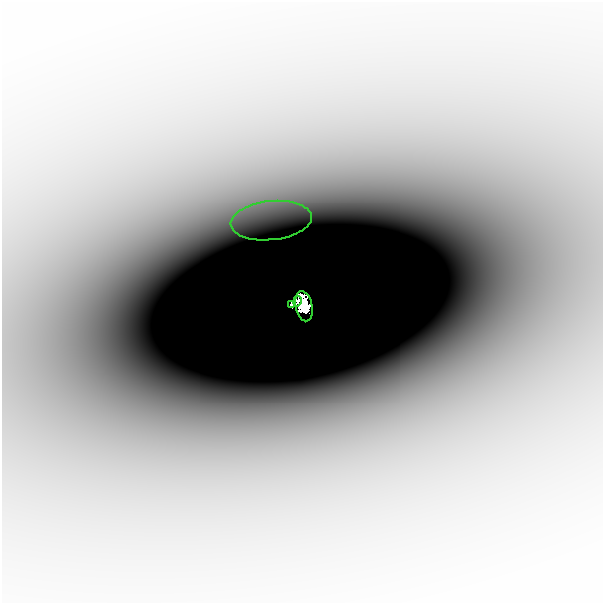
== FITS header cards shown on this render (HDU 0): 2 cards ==
NAXIS1  =                  601
NAXIS2  =                  601

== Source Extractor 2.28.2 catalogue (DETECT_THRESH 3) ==
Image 601 x 601 px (HDU 0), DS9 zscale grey, 1 PNG px = 1 image px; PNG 605 x 605 px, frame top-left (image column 1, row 601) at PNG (2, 2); each listed source drawn as its Kron ellipse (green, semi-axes under 4 px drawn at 4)
Background -4.96e-05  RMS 1.0e-05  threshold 3.01e-05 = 3 sigma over >= 5 px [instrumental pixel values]
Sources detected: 4; all 4 listed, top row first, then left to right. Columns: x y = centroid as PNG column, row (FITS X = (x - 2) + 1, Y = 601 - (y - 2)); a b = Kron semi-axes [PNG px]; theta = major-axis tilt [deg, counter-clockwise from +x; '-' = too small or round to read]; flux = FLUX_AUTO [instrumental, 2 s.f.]
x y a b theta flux
271 221 41 19 6 0.06
297 301 5 3 - 0.11
291 304 2 2 - 0.028
304 306 15 8 -78 1.4